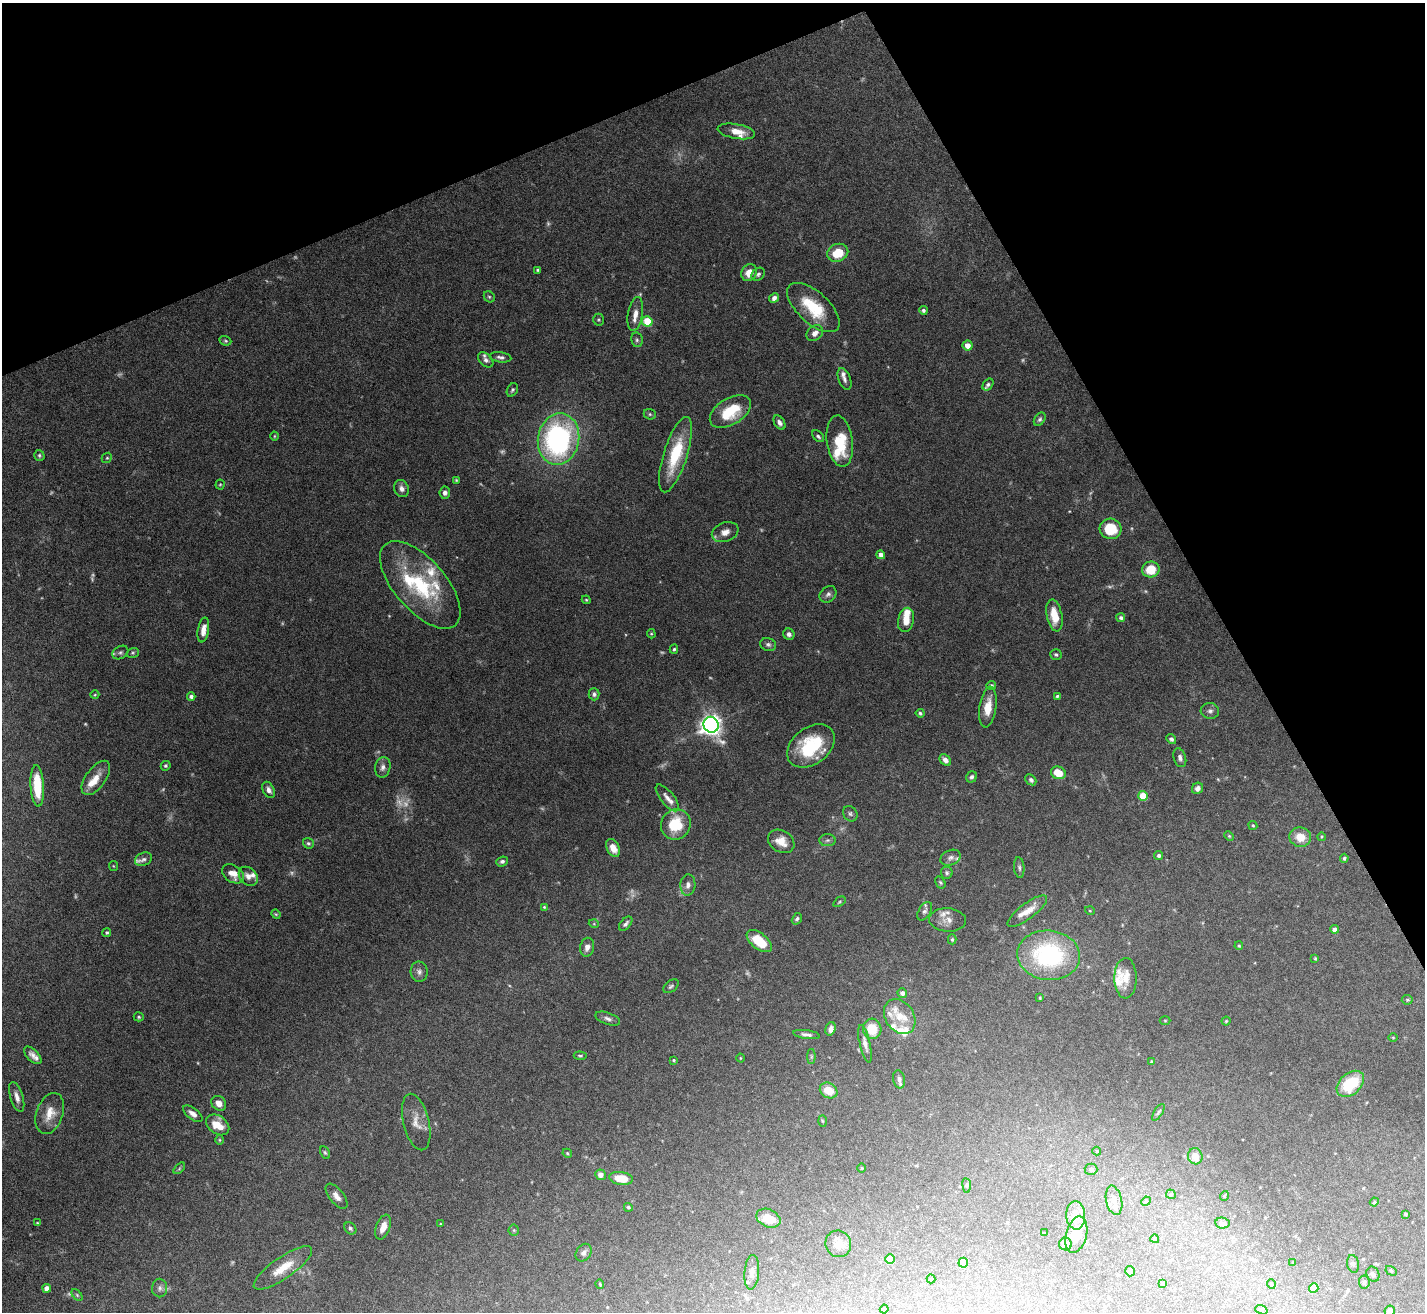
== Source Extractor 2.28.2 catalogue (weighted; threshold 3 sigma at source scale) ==
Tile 3 of 4 x 4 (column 3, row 1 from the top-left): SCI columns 2845-4267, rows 4080-5389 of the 5689 x 5674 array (HDU 1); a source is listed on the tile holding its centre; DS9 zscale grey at full resolution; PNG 1427 x 1314 px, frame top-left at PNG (2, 3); each listed source drawn as its Kron ellipse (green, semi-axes under 4 px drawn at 4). Shown black and unused: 23% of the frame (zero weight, under 5 of 10 exposures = <1% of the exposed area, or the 3 px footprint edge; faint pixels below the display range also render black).
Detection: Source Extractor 2.28.2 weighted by HDU 2 'WHT'; one run over the whole footprint, this tile lists its part. Background 0.0923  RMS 0.0027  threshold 0.0109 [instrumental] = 3 sigma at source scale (4.09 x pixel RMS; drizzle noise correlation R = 1.36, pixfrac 0.8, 0.05/0.05 arcsec/px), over >= 5 px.
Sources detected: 260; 27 too faint to see at this stretch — neither listed nor drawn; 28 inside a brighter listed object's ellipse — not listed separately; the other 205 listed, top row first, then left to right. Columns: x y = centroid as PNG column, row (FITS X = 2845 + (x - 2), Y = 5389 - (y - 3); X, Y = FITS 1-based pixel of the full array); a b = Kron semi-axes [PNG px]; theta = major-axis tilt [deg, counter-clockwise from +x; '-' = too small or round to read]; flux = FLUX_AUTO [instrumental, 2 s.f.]
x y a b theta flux
736 131 19 7 -10 2.9
838 253 11 8 22 5.7
538 270 4 3 - 0.34
749 273 9 7 60 2.7
758 274 7 5 40 0.55
489 297 6 5 - 0.39
774 298 5 4 - 0.98
813 307 32 15 -42 11
923 310 4 4 - 0.53
635 314 17 7 80 2.1
598 320 6 5 - 0.36
647 321 5 5 - 8.6
815 333 9 7 39 1.5
637 340 7 5 -79 0.53
225 341 6 4 -20 0.35
968 345 5 5 - 2
500 357 11 5 -8 0.8
486 360 9 6 -45 0.78
844 379 11 6 -70 0.93
988 384 7 4 55 0.48
512 390 7 5 61 0.51
730 412 22 13 31 9.7
650 414 6 5 - 0.4
1040 419 7 5 57 0.57
779 423 8 5 -56 0.84
274 436 4 3 - 0.21
818 436 7 4 -46 0.49
559 439 26 20 80 53
840 441 26 13 -82 8.7
39 455 5 5 - 0.44
675 455 39 12 72 13
107 458 5 4 - 0.33
456 480 4 4 - 0.27
220 484 5 4 - 0.28
401 489 9 7 -63 1.1
445 493 6 5 - 1
1111 529 11 10 - 7.6
725 532 14 9 21 2
881 555 4 4 - 1.2
1151 570 9 8 - 5.9
420 585 53 25 -49 21
828 594 9 7 42 0.84
586 600 4 4 - 0.28
1054 615 16 7 -78 5.1
1121 618 4 4 - 0.6
906 620 12 8 78 3
203 630 12 5 80 2.2
651 634 5 4 - 0.28
789 634 6 5 - 0.76
768 645 8 6 -16 0.67
674 649 4 3 - 0.39
120 653 8 6 30 0.64
133 653 6 5 - 0.41
1056 655 6 5 - 0.45
991 685 4 4 - 0.45
594 694 6 5 - 0.62
95 695 4 4 - 0.24
1057 696 4 3 - 0.38
191 697 4 4 - 0.81
988 707 20 8 82 4.2
1210 711 9 8 - 0.88
920 713 4 4 - 0.44
711 725 8 7 - 170
1171 739 5 4 - 0.65
811 746 26 18 37 15
1180 758 10 6 -74 0.93
945 760 6 5 - 1.2
166 766 5 4 - 0.46
383 767 10 7 79 1.1
1058 773 7 6 - 4.5
971 777 6 5 - 0.57
96 778 20 10 54 3.2
1031 780 6 4 -43 0.63
37 786 21 6 -87 8
1197 788 6 5 - 0.99
269 790 8 5 -63 1.1
1143 796 5 5 - 6.1
667 798 16 6 -51 1.4
850 814 8 6 -56 0.63
676 825 15 14 - 8.9
1253 825 5 4 - 0.3
1229 836 5 4 - 0.29
1300 837 11 9 -17 3.6
1321 837 4 3 - 0.21
827 840 8 6 2 0.62
781 841 14 10 -33 3.4
308 843 6 5 - 0.44
613 848 9 6 -61 2.6
1159 855 4 4 - 0.57
950 858 10 7 24 0.93
1344 858 4 4 - 0.42
144 859 9 6 22 0.77
502 861 6 5 - 0.66
113 866 5 4 - 0.24
1019 867 10 5 -85 0.62
947 873 6 6 - 0.58
233 874 12 8 -35 2.3
248 876 11 8 -45 1.5
940 882 6 4 -59 0.39
688 885 11 7 86 1.2
839 902 7 3 36 0.31
544 907 4 4 - 0.27
925 911 10 6 59 0.78
1027 911 24 7 37 2.8
1090 911 5 3 - 0.2
276 914 5 4 - 0.27
797 919 6 4 58 0.52
947 920 18 11 -4 2.3
594 924 5 3 - 0.22
626 924 8 5 49 0.7
1335 929 4 4 - 1.4
107 932 4 4 - 0.38
952 939 5 4 - 0.38
759 941 15 8 -39 6.9
1239 946 4 3 - 0.27
587 947 9 7 79 1.3
1049 955 31 25 -5 28
1315 958 4 3 - 0.25
419 972 10 8 -87 1.1
1126 978 20 11 90 3.3
671 986 9 5 39 0.53
902 993 5 4 - 0.89
1040 998 3 2 - 0.23
1407 1000 5 5 - 0.3
900 1016 19 14 -57 4
139 1017 5 4 - 0.37
608 1019 13 6 -20 1
1165 1021 5 3 - 0.21
1226 1021 4 4 - 0.3
830 1029 7 5 72 1.2
872 1029 10 9 - 5.3
806 1034 13 4 -8 0.91
1393 1037 5 3 - 0.21
865 1044 19 5 -76 1.4
33 1055 11 5 -46 1.2
580 1056 6 3 -5 0.35
811 1057 7 4 90 0.37
740 1058 4 3 - 0.18
674 1060 4 3 - 0.26
1151 1062 4 3 - 0.24
899 1079 9 6 -78 0.82
1350 1084 16 10 41 10
829 1090 9 7 -31 3.7
17 1097 15 6 -73 1.7
219 1103 8 6 -45 1.9
1158 1112 9 4 58 0.44
50 1113 21 13 71 4
193 1114 11 5 -38 1.4
822 1121 5 3 - 0.25
416 1122 29 13 -76 3.4
218 1125 13 9 -36 4.3
219 1140 5 3 - 0.25
1097 1151 4 4 - 0.2
325 1152 7 4 -62 0.39
567 1153 5 4 - 0.31
1195 1156 8 7 - 2.8
179 1168 7 4 45 0.36
862 1168 5 3 - 0.19
1091 1169 6 5 - 0.52
600 1175 5 5 - 1.4
621 1178 12 6 -7 4.6
967 1185 7 3 -83 0.35
1171 1194 5 4 - 0.35
337 1196 15 7 -51 1.6
1224 1196 5 3 - 0.19
1114 1200 15 8 -77 1.4
1146 1201 5 4 - 0.27
1374 1202 4 4 - 0.29
628 1207 4 4 - 0.41
1405 1214 4 3 - 0.33
1076 1215 14 9 -87 2.8
768 1218 12 8 -25 5.1
37 1223 4 3 - 0.26
1222 1223 7 5 -5 0.49
441 1224 4 3 - 0.22
383 1227 13 7 70 2.5
350 1228 7 5 -45 0.51
514 1230 5 5 - 0.31
1044 1233 2 2 - 0.15
1076 1235 18 10 76 5.2
1155 1239 4 4 - 0.31
838 1244 13 12 - 2.6
1065 1244 6 6 - 2.2
584 1253 9 7 55 0.92
890 1259 5 4 - 4.3
1293 1262 4 3 - 0.19
963 1263 5 5 - 4
1353 1264 9 5 -80 0.58
283 1268 35 10 35 5.4
1130 1271 5 5 - 0.8
1391 1271 6 4 -30 0.31
752 1272 17 7 85 1.5
1373 1274 8 6 -67 0.6
931 1279 4 4 - 0.27
1364 1282 6 5 - 0.58
1163 1283 3 3 - 0.46
600 1284 5 3 - 0.28
1271 1284 5 3 - 0.2
47 1288 4 4 - 1.9
160 1288 9 7 89 0.91
1314 1288 5 4 - 3.4
77 1295 7 4 -46 0.39
884 1309 4 4 - 0.27
1261 1310 6 4 -20 0.31
1390 1311 5 5 - 1.3
Isophote crosses this tile's border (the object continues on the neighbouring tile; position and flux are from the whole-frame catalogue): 1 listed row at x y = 1390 1311